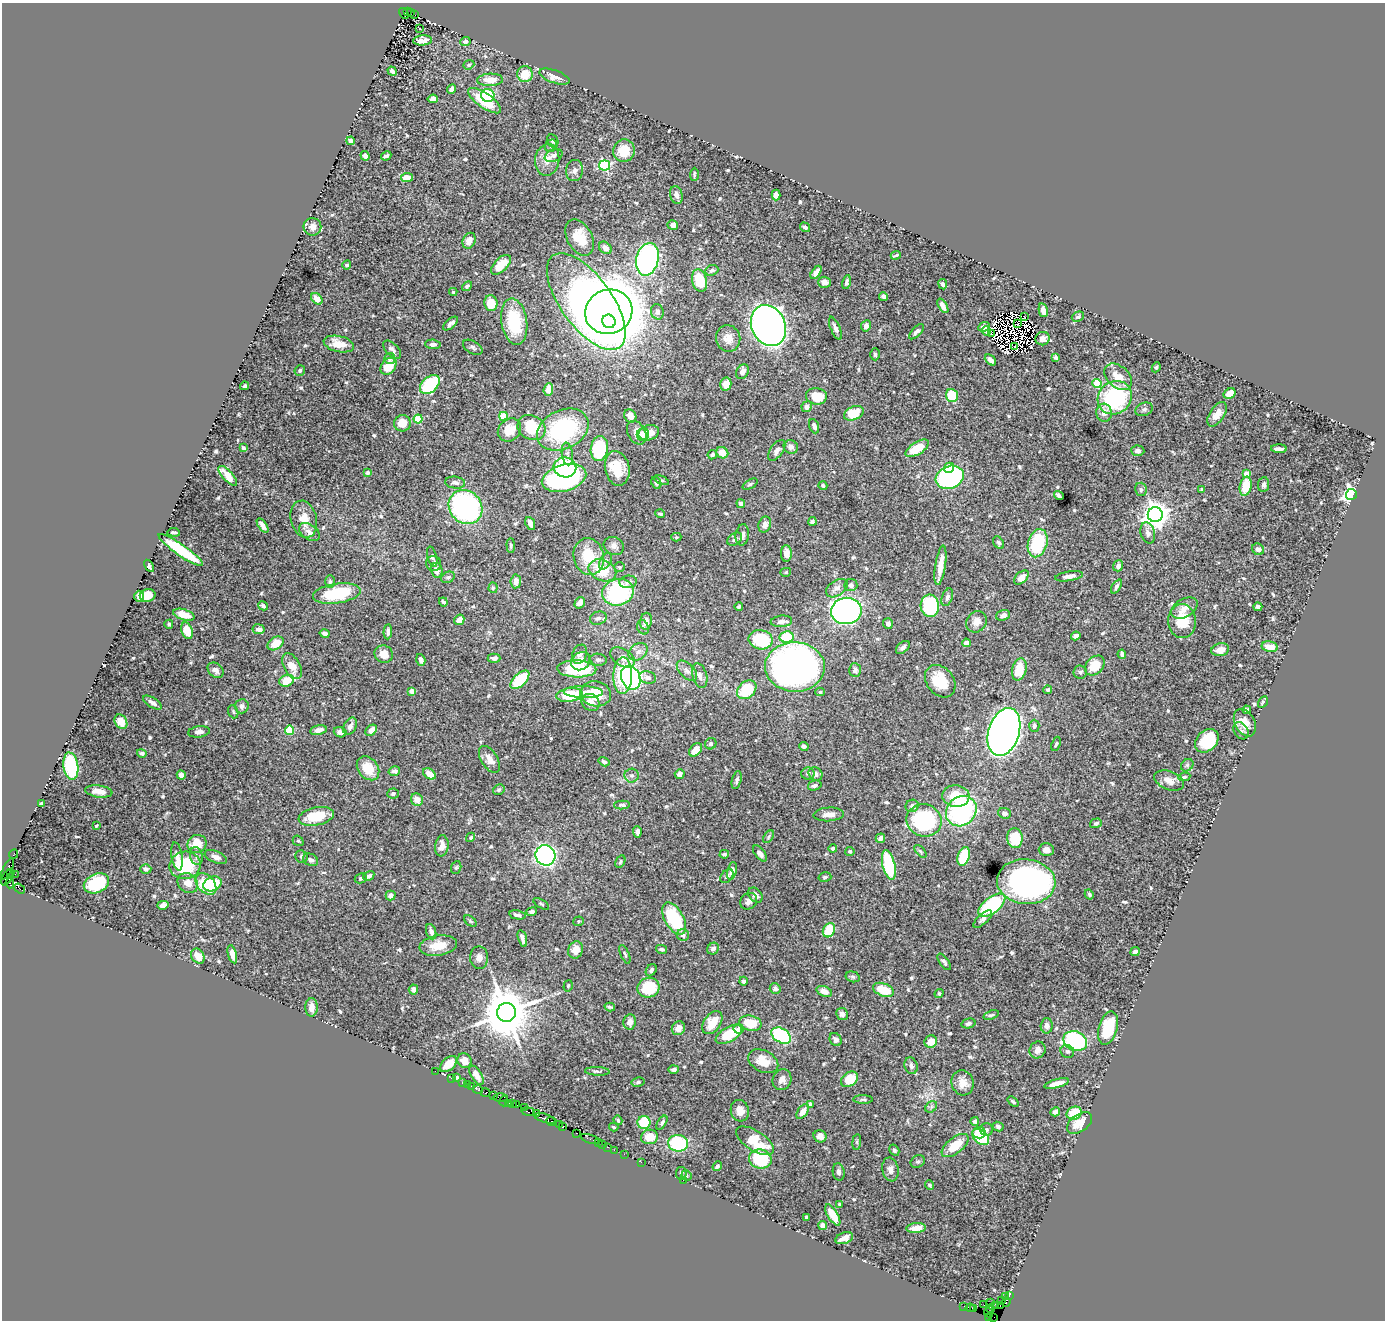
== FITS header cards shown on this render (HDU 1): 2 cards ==
NAXIS1  =                 1383
NAXIS2  =                 1318

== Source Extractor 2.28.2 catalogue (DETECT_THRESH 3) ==
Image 1383 x 1318 px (HDU 1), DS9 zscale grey, 1 PNG px = 1 image px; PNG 1387 x 1322 px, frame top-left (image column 1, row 1318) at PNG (2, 3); each listed source drawn as its Kron ellipse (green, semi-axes under 4 px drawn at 4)
Background 1.13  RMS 0.025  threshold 0.0761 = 3 sigma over >= 5 px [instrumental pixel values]
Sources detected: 631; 10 with non-positive FLUX_AUTO (blend fragments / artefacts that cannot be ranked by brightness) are neither listed nor drawn; of the other 621, the 500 brightest by FLUX_AUTO listed and drawn (121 fainter detections omitted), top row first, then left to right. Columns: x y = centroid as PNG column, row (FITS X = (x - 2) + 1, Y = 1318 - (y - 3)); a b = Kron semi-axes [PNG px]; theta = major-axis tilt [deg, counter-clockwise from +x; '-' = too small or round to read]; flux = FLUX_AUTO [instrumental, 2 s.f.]
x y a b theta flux
407 12 2 2 - 130
404 13 6 3 -58 220
411 13 3 2 - 72
414 14 3 2 - 81
419 28 3 3 - 5.5
423 40 9 5 5 8.5
465 41 5 4 - 4.3
469 65 6 4 21 2.8
392 71 5 4 - 5.9
525 74 8 7 - 31
554 77 16 6 -20 13
490 80 13 6 3 20
452 89 5 4 - 6.1
488 95 6 6 - 74
433 99 5 4 - 9.6
485 101 19 7 -35 58
351 141 4 4 - 4.7
553 141 7 5 -64 3.1
551 146 7 5 46 4.6
624 151 11 11 - 39
554 155 9 6 23 5.6
365 156 5 4 - 7.1
386 156 5 3 - 4.6
547 160 16 12 81 20
605 165 5 5 - 200
575 171 11 8 83 7.9
694 174 6 3 88 2.4
407 178 6 4 8 24
676 195 9 6 -77 8.8
776 195 5 4 - 7.2
673 225 5 4 - 7.8
312 227 9 8 - 11
805 227 5 4 - 4.9
580 238 19 12 -62 33
469 241 8 6 63 16
605 248 7 5 -44 7.8
896 255 5 2 - 3.2
647 259 16 11 77 350
347 265 4 4 - 4.2
501 265 12 6 45 41
712 270 7 5 22 4.3
816 272 7 4 56 8.5
700 281 11 7 -75 51
825 282 6 5 - 6.4
847 282 7 4 78 3.9
943 284 5 4 - 4.5
467 286 6 4 42 3.7
453 292 4 4 - 2.4
883 296 4 4 - 3.9
317 299 6 4 -45 12
586 302 57 25 -54 1800
491 303 8 6 -80 39
943 306 8 4 -58 8.4
1043 310 7 4 -76 7.1
609 312 24 22 23 3500
657 312 8 6 -76 5.3
1024 316 2 2 - 3.6
1078 317 6 4 26 3.2
609 321 7 6 - 410
514 322 23 12 -81 91
450 323 9 4 40 6.3
1017 324 3 2 - 3.1
768 326 21 17 -64 1400
866 326 6 5 - 7.4
984 327 6 4 22 7.9
835 328 12 4 -67 7.1
986 331 5 3 - 4.7
916 332 10 4 46 5.3
991 334 4 2 - 3.8
728 338 13 12 - 17
1043 339 7 6 - 9.1
339 344 15 8 -12 26
433 344 8 4 -3 5.8
473 347 11 6 -30 4.9
1015 347 2 2 - 3.8
392 350 11 6 -46 6.4
875 354 6 4 -89 3.1
1056 357 4 4 - 3.9
390 358 5 5 - 4.9
990 360 6 4 -43 7.3
389 366 9 7 49 35
1156 367 5 4 - 2.4
300 370 5 5 - 3.7
743 372 8 6 59 6.6
1118 377 16 10 -42 26
1097 383 5 4 - 65
726 384 6 5 - 16
430 385 11 7 42 140
245 386 4 3 - 5.1
548 390 6 4 83 14
1230 394 6 5 - 20
952 395 6 6 - 50
816 396 10 8 -6 38
1115 398 18 16 41 180
807 407 5 5 - 7.9
1144 409 9 6 20 5.2
854 413 10 6 24 52
1104 413 9 8 - 14
1217 414 13 7 58 19
503 416 4 4 - 58
630 416 7 6 - 12
418 419 4 4 - 69
402 423 8 8 - 20
814 426 7 5 -69 6.1
531 427 14 12 -28 68
509 430 12 10 43 26
563 430 27 19 26 190
637 433 12 8 -61 17
649 433 10 7 15 21
643 435 6 6 - 8.6
791 447 7 6 - 8.2
243 448 4 3 - 4.1
917 448 13 6 32 41
599 449 12 8 81 130
1279 449 8 3 -1 5.6
777 450 12 6 54 7.3
1138 451 7 5 -4 5.7
722 453 6 5 - 17
567 454 11 5 -82 5.8
712 455 5 4 - 4.5
565 467 11 10 - 130
617 468 17 12 -79 39
949 468 5 5 - 24
368 473 4 4 - 2.9
1246 474 4 4 - 18
228 476 13 5 -47 23
950 477 14 11 21 290
564 478 23 13 14 360
662 480 8 4 -25 2.5
455 483 10 6 -6 6.3
656 483 6 5 - 3.8
750 484 8 4 30 3
1264 485 7 5 83 6.3
823 486 4 4 - 3.6
1246 486 9 6 77 42
1141 489 7 5 -78 4.3
1202 489 4 4 - 2.5
1351 494 5 5 - 620
1059 496 5 3 - 4.9
741 504 4 4 - 6.3
465 507 18 16 -47 320
660 514 5 4 - 3.4
1155 515 7 7 - 1900
304 519 19 13 -75 29
812 521 4 4 - 3
530 523 7 4 -66 9.3
263 525 8 4 -55 7.7
765 525 8 6 71 7.3
174 532 6 2 -4 3
309 532 11 7 -35 9
1148 533 11 7 -74 8.1
742 535 11 6 80 8.2
676 537 5 4 - 2.4
735 539 8 5 35 6.4
999 543 7 5 -56 3.9
1038 543 14 9 74 110
511 546 7 4 -89 3.2
614 546 10 8 -27 8.3
1258 549 6 5 - 6.5
181 550 27 5 -35 86
786 554 8 5 -88 12
432 557 10 4 -74 3.6
589 557 18 15 -74 60
605 561 9 5 61 5.3
433 563 7 7 - 4.9
940 565 20 5 81 23
149 566 7 3 -59 6.8
1118 566 6 5 - 7.2
619 567 5 5 - 2.5
437 570 7 6 - 11
602 570 14 10 -24 62
786 572 5 4 - 2.6
1069 576 14 5 9 10
448 577 7 5 26 3.9
1021 578 9 5 43 15
330 581 6 5 - 3.3
516 581 7 5 84 11
628 582 8 6 7 7
851 585 6 6 - 6.4
1116 587 8 4 61 4.3
493 588 5 4 - 2.4
837 588 12 7 35 10
618 592 16 13 15 190
337 594 24 10 8 90
148 595 8 6 11 27
139 596 5 5 - 18
947 597 9 5 69 5.2
443 602 5 3 - 3.4
580 603 6 4 58 13
263 606 5 3 - 3
739 606 4 3 - 3.6
930 606 11 9 -85 160
1258 607 4 4 - 4.4
1184 608 14 9 31 14
846 611 15 13 8 760
184 615 11 5 -17 21
1003 615 7 5 18 7.8
598 618 8 6 18 7
459 620 5 5 - 12
646 621 8 6 83 14
781 621 11 5 6 8.4
1182 621 17 14 -87 50
976 622 11 9 52 13
169 624 4 4 - 2.4
888 624 5 5 - 6.2
643 627 7 5 -66 4.3
258 629 6 5 - 8.4
187 631 8 5 -69 31
388 632 7 3 86 5.1
325 634 5 3 - 5.1
1076 636 5 4 - 6.2
787 637 7 6 - 68
761 640 12 9 -12 76
275 643 8 6 32 29
966 643 4 4 - 7.6
903 647 8 5 42 6.3
1270 647 8 5 -12 24
1220 650 9 6 14 13
638 652 10 8 37 9.7
384 654 9 8 - 18
580 654 10 7 67 8.3
1122 654 5 4 - 6.8
622 657 13 8 -32 14
494 658 6 4 1 6.4
421 660 6 4 -73 5.4
598 660 8 6 -8 4.8
581 661 10 8 40 12
292 666 14 8 -61 23
1095 666 11 8 45 41
795 667 30 25 -1 860
577 669 19 8 -2 120
1019 669 11 7 76 41
216 670 9 6 -40 7.3
855 670 7 5 -87 6.1
687 671 13 7 -46 8.8
1080 672 7 6 - 4.6
623 676 18 9 88 83
700 676 13 7 -75 8.2
648 677 8 6 -12 7
631 678 12 9 -67 330
520 680 12 6 44 77
287 681 7 5 20 37
940 681 18 13 -51 53
747 690 11 8 43 77
1048 690 4 4 - 3.1
412 691 4 4 - 18
583 692 19 6 -1 12
820 692 5 4 - 3
596 694 15 12 -10 39
569 695 13 6 7 66
591 702 9 8 - 16
1263 702 6 4 58 2.7
152 703 10 5 -32 7.2
242 706 7 6 - 6.9
1247 710 4 4 - 6
233 712 7 5 -70 2.7
121 722 8 6 -60 16
1245 723 14 10 -62 23
350 726 9 6 63 8.8
1034 726 6 5 - 5.7
289 730 4 4 - 69
318 730 8 5 12 8.8
371 730 6 4 42 14
1241 731 9 7 -59 6.5
199 732 11 5 7 8.2
340 732 6 5 - 6.9
1004 732 25 15 73 1600
1207 741 13 10 46 86
711 744 6 5 - 4.4
1056 744 7 3 70 2.5
804 746 5 4 - 3.6
695 750 7 5 47 17
142 753 5 4 - 3.8
489 759 15 8 -58 14
604 762 6 4 -32 4.2
1187 765 7 5 44 4
71 766 14 7 -82 120
368 768 13 10 -52 38
394 771 6 4 15 5.5
808 773 7 6 - 4.3
429 774 7 5 -37 22
680 774 5 4 - 7.2
815 774 7 6 - 8.1
181 775 4 4 - 8.3
632 775 7 7 - 5.5
1184 777 6 4 9 2.4
737 780 9 4 76 5
1169 780 15 9 -21 15
815 785 7 5 15 5.6
499 790 6 5 - 4.7
99 791 14 6 -7 14
393 794 6 5 - 4.2
956 796 13 11 -5 42
417 800 6 6 - 14
41 804 4 3 - 3.1
622 805 8 4 3 3.9
912 806 6 6 - 6.5
961 811 16 14 42 260
1004 813 6 5 - 4.9
829 814 15 7 3 12
316 816 18 9 11 56
924 820 18 16 -12 190
1096 823 6 5 - 4.1
96 826 3 3 - 2.4
637 832 5 4 - 7.7
471 837 5 4 - 3.1
768 837 7 4 52 2.6
880 838 5 4 - 10
1015 838 10 8 -83 57
298 841 6 5 - 2.7
197 844 10 8 32 32
442 846 10 6 83 12
833 848 4 3 - 4.3
1046 850 7 6 - 10
850 851 4 4 - 3.4
920 851 8 4 -49 3.1
760 853 9 5 -53 7.3
13 854 5 2 - 62
724 854 5 3 - 3.9
545 855 10 9 - 600
177 856 14 5 -81 8.7
196 856 9 6 -77 7
964 856 9 6 71 66
216 857 12 6 -23 9.5
301 857 6 6 - 4.8
311 860 8 6 -27 6.2
620 862 6 4 62 2.8
185 865 16 13 12 99
889 865 15 6 -77 110
456 867 6 5 - 2.5
7 869 11 4 63 470
146 869 5 5 - 3.6
732 871 9 4 78 8
11 873 3 2 - 120
15 874 2 2 - 49
369 876 6 4 32 6.1
727 876 8 5 50 4.7
825 877 6 4 14 3.3
7 878 9 5 60 320
361 878 6 5 - 2.6
1026 882 29 22 -5 470
10 883 5 3 - 100
96 883 13 9 24 110
188 883 11 9 -41 17
206 884 12 8 -46 73
212 884 9 7 23 49
19 889 6 3 -37 360
1089 894 5 4 - 2.6
391 895 5 5 - 11
755 895 8 6 -48 8.9
749 901 9 7 41 7.8
541 904 9 3 -31 2.4
163 905 6 4 15 9.2
992 905 16 8 38 170
532 912 5 3 - 3.6
517 915 8 3 -12 4.6
674 919 18 9 -60 94
983 919 12 5 42 5.9
470 921 7 4 -37 2.6
578 921 5 4 - 2.6
829 930 7 5 61 56
431 932 8 4 -71 7.1
683 935 6 6 - 6.3
522 938 8 3 -74 8
438 946 19 10 9 32
661 949 6 4 -13 3.1
713 949 6 5 - 5.3
575 950 9 7 67 20
1135 951 5 3 - 4.7
232 954 9 4 -76 14
625 954 10 4 -66 3.4
198 956 8 6 -56 21
479 958 11 9 -89 9.4
944 962 9 4 -55 4.3
651 970 6 5 - 4.8
853 977 7 5 -15 3.4
743 981 4 4 - 4
568 986 6 4 73 2.8
648 988 11 10 - 68
775 988 5 5 - 4.9
413 989 5 4 - 8.1
883 990 11 6 -22 43
824 991 8 5 -19 12
939 993 4 4 - 3.1
312 1007 9 6 88 15
610 1007 5 3 - 2.8
506 1012 9 9 - 9500
842 1014 6 6 - 6.3
991 1015 8 4 18 3.1
630 1022 7 6 - 9.9
712 1023 13 8 54 25
751 1023 11 7 -12 44
968 1023 7 4 14 4.2
1047 1026 7 6 - 6.5
678 1028 7 6 - 13
1108 1028 17 9 75 78
739 1029 5 5 - 12
729 1034 14 7 30 59
781 1036 10 7 -32 130
836 1040 7 5 -58 5.9
1075 1041 12 9 -24 260
931 1042 6 6 - 20
1038 1050 9 7 59 8.8
1067 1051 7 6 - 4.7
465 1061 8 7 - 18
763 1061 16 10 -28 29
449 1064 10 6 42 24
911 1066 8 6 -72 6.6
673 1069 5 4 - 4
435 1071 2 2 - 20
597 1071 12 4 -2 4
476 1075 11 5 -58 12
457 1077 4 4 - 3.3
451 1078 2 2 - 15
849 1079 9 6 38 41
782 1080 11 9 69 11
462 1082 3 2 - 51
638 1082 7 4 10 3.5
963 1083 12 11 - 18
1057 1084 13 4 15 17
467 1085 2 2 - 15
472 1087 3 2 - 81
478 1090 5 3 - 48
486 1093 5 3 - 190
493 1096 4 2 - 91
501 1098 7 3 1 270
863 1099 10 3 -1 3.1
503 1101 5 3 - 65
1013 1102 6 3 -39 3.1
509 1103 3 2 - 73
513 1104 3 3 - 110
810 1104 4 4 - 6.4
516 1105 3 2 - 51
524 1107 4 2 - 67
931 1107 6 5 - 3.2
528 1111 7 3 -9 330
740 1111 11 9 -74 16
803 1112 8 5 55 14
1055 1112 5 4 - 5.1
1074 1113 8 6 24 42
536 1114 3 2 - 77
545 1118 11 3 -17 500
618 1120 5 3 - 2.7
552 1121 5 3 - 190
975 1121 4 4 - 3.9
644 1122 6 6 - 61
662 1123 8 4 58 3.8
1080 1123 14 8 37 29
559 1125 3 2 - 64
563 1127 3 3 - 89
614 1127 5 3 - 2.8
998 1127 5 4 - 4.9
986 1130 6 6 - 4
576 1133 3 2 - 71
979 1133 6 5 - 34
820 1136 6 6 - 8.5
649 1137 8 7 - 30
981 1137 10 6 -41 71
590 1139 9 2 -18 110
755 1141 21 10 -32 62
598 1142 3 2 - 51
857 1142 8 4 82 2.4
678 1143 10 8 -5 120
602 1144 2 2 - 59
955 1146 16 8 38 43
607 1147 3 2 - 57
614 1150 2 2 - 21
894 1150 6 4 -58 3.8
624 1154 2 2 - 27
760 1159 11 9 -17 120
641 1162 2 2 - 33
918 1162 7 6 - 3.8
717 1166 5 4 - 4
890 1169 12 8 -79 9.2
839 1172 9 6 -80 6.2
681 1173 6 5 - 4.4
686 1176 5 5 - 2.7
683 1180 2 2 - 25
930 1185 5 3 - 2.7
839 1204 3 3 - 2.9
833 1215 12 5 -59 24
807 1217 4 3 - 4.3
823 1226 4 4 - 18
916 1228 10 5 4 16
844 1238 9 5 19 13
1009 1296 3 2 - 35
1006 1297 3 2 - 32
1002 1301 3 2 - 79
1006 1302 5 2 - 110
991 1303 2 2 - 58
984 1305 2 2 - 33
996 1305 4 3 - 120
964 1306 2 2 - 25
1000 1306 3 2 - 42
970 1308 4 2 - 78
974 1309 4 2 - 49
990 1309 4 3 - 72
988 1313 4 2 - 71
988 1317 3 3 - 20
994 1317 2 2 - 3.6
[121 fainter detections neither listed nor drawn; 10 non-positive-flux detections neither listed nor drawn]